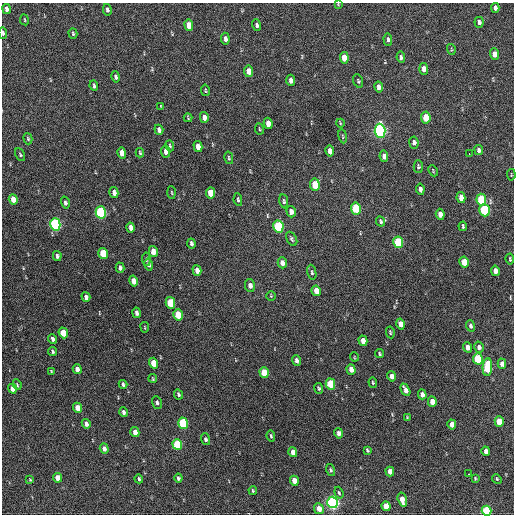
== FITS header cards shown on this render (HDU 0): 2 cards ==
NAXIS1  =                  512 / Axis length
NAXIS2  =                  512 / Axis length

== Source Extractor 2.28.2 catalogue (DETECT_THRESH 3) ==
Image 512 x 512 px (HDU 0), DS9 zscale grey, 1 PNG px = 1 image px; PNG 516 x 516 px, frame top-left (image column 1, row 512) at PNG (2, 3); each listed source drawn as its Kron ellipse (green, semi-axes under 4 px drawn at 4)
Background 241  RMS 15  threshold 45.6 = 3 sigma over >= 5 px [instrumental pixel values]
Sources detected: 161; all 161 listed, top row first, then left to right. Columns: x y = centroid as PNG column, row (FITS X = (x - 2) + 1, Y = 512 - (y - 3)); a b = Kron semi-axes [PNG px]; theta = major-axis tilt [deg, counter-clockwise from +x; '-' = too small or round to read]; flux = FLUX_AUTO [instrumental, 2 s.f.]
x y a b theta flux
338 4 3 3 - 760
495 8 5 4 - 3300
7 9 5 4 - 3800
107 10 6 4 -78 2500
24 20 5 3 - 880
479 22 5 4 - 2600
189 25 6 4 -81 12000
257 25 6 4 -72 2400
3 33 6 4 -87 1700
73 34 5 3 - 1500
225 39 6 4 -83 3400
388 39 6 3 -85 2100
451 49 5 3 - 970
494 54 5 4 - 8500
401 57 5 3 - 2000
344 58 6 4 -83 14000
424 69 6 4 -85 6100
249 71 6 4 -81 9600
115 77 6 4 -78 2600
291 80 5 4 - 4300
358 81 7 4 -72 1700
94 86 5 3 - 1800
379 87 5 4 - 5500
205 90 6 4 -80 1300
161 107 4 2 - 990
204 117 5 4 - 5300
188 118 4 2 - 940
426 118 6 4 -84 24000
268 123 5 4 - 8400
340 123 4 3 - 880
259 129 6 3 -82 1000
159 130 5 4 - 4100
380 131 7 5 -86 300000
343 136 7 3 -80 1100
28 139 6 4 -73 1400
414 142 6 4 -82 3400
170 146 6 3 -73 1300
198 146 5 4 - 8900
479 150 5 4 - 3300
330 151 5 4 - 6200
166 152 6 4 -83 4500
122 153 6 4 -75 8000
140 153 4 3 - 1200
469 154 3 2 - 4500
20 155 7 4 -64 1500
384 156 6 4 -80 5000
229 158 6 3 -78 1400
418 167 6 4 -88 1900
433 171 6 3 -66 990
511 175 6 2 -85 720
315 185 6 5 - 32000
420 189 5 4 - 3300
114 193 6 4 -76 4500
172 193 6 3 -87 1100
210 193 6 4 -78 19000
461 197 5 4 - 7900
13 199 5 4 - 10000
238 199 6 3 -80 1700
481 200 6 5 - 59000
284 201 7 4 -79 1800
65 203 6 4 -75 2300
356 208 6 5 - 49000
485 210 6 5 - 80000
101 212 6 5 - 130000
291 212 6 4 -72 5400
440 214 5 4 - 7000
381 221 5 3 - 1900
55 224 6 5 - 220000
278 226 6 5 - 89000
463 226 5 3 - 1600
131 228 5 4 - 4600
292 239 8 5 -60 1900
398 242 6 5 - 72000
191 243 5 3 - 2500
153 252 5 4 - 11000
103 254 6 4 -73 36000
57 256 5 4 - 2500
146 259 7 3 -84 1200
510 259 5 3 - 1100
464 262 5 4 - 19000
282 263 5 4 - 5500
149 265 6 4 -78 2600
120 268 5 3 - 2600
197 270 5 4 - 6200
495 271 5 4 - 6700
312 272 8 4 -79 1900
133 281 5 4 - 9100
250 285 6 5 - 4800
316 291 5 4 - 9700
271 296 4 4 - 1100
86 297 5 4 - 4200
170 303 6 4 -76 39000
137 313 5 3 - 3300
178 315 6 4 -75 27000
401 324 5 4 - 9200
470 326 6 4 -72 2300
145 327 5 2 - 770
390 332 6 3 -80 1300
63 333 5 4 - 18000
52 339 5 3 - 2800
363 341 5 4 - 8700
467 347 5 4 - 6300
479 347 6 4 -75 3800
52 351 4 3 - 1500
379 353 4 3 - 1500
354 357 5 3 - 820
478 359 5 5 - 53000
297 360 5 4 - 3700
153 363 5 4 - 19000
502 364 5 4 - 6000
487 367 9 5 88 58000
77 369 5 4 - 5600
351 369 5 4 - 7000
51 371 4 2 - 920
264 373 5 4 - 27000
392 376 5 4 - 6800
153 378 4 3 - 950
373 383 5 4 - 1300
123 384 4 3 - 2000
330 384 5 4 - 41000
17 385 5 3 - 1100
319 388 5 4 - 1500
12 389 5 4 - 7200
405 390 7 4 -64 6600
178 394 5 4 - 1900
422 394 5 4 - 4700
157 402 6 4 -70 2200
432 402 5 4 - 11000
77 408 5 4 - 11000
123 412 5 3 - 2500
407 417 3 3 - 760
499 421 5 4 - 19000
183 423 6 5 - 80000
86 424 5 4 - 4300
452 424 5 4 - 7500
135 432 5 4 - 6300
339 433 5 4 - 3800
271 436 5 3 - 1500
205 439 6 4 -70 2400
177 444 5 4 - 60000
104 449 5 4 - 5000
367 450 4 3 - 1500
486 451 5 4 - 5200
293 452 5 4 - 7300
331 470 6 4 -73 1700
390 471 5 4 - 8100
468 474 3 2 - 2000
57 478 5 4 - 10000
178 478 4 3 - 2300
475 478 4 3 - 1100
139 479 4 3 - 1700
497 479 5 4 - 1200
30 480 4 2 - 910
294 481 5 4 - 12000
253 490 4 3 - 1400
339 493 6 4 -71 1500
402 500 7 4 -75 12000
332 502 6 5 - 330000
386 506 5 4 - 18000
319 509 5 5 - 10000
486 511 5 4 - 76000
At the frame edge (FLAGS 8, measured only in part): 3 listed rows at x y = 338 4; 3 33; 486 511